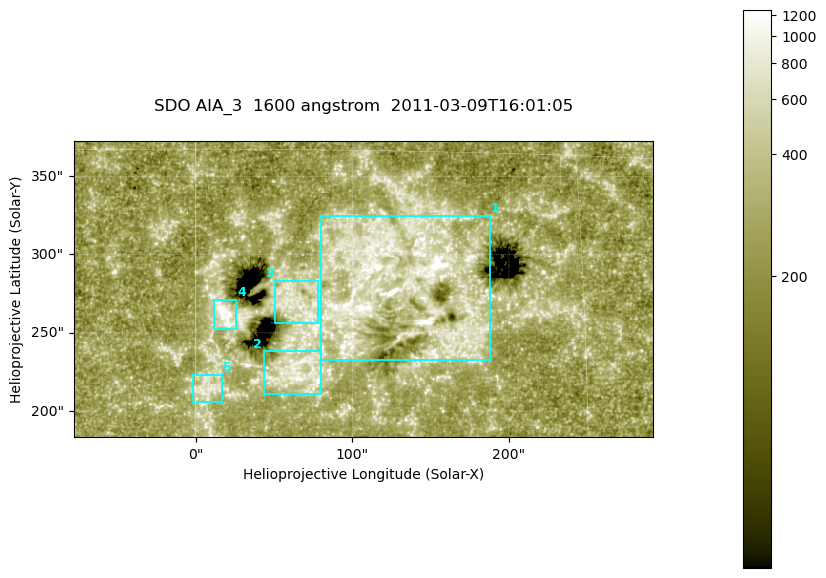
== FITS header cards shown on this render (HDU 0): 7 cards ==
TELESCOP= 'SDO     '           /
INSTRUME= 'AIA_3   '           /
WAVELNTH=                 1600 /
WAVEUNIT= 'angstrom'           /
DATE-OBS= '2011-03-09T16:01:05.127' /
CTYPE1  = 'HPLN-TAN'           /
CTYPE2  = 'HPLT-TAN'           /

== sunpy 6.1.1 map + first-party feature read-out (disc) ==
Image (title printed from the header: SDO AIA_3  1600 angstrom  2011-03-09T16:01:05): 607 x 311 px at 0.609 arcsec/px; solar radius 967 arcsec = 1586 px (partial field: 2.4% of the solar disc is inside the frame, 100% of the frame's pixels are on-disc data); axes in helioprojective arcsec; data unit not stated in the header (colour bar unlabelled)
Pointing: header CRPIX1/2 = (2052.59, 2044.23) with CRVAL1/2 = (0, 0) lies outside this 607 x 311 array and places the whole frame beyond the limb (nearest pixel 1.42 R_sun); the SolarSoft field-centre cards XCEN/YCEN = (106.9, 278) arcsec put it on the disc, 1848 arcsec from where CRPIX/CRVAL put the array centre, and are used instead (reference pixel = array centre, CRVAL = XCEN/YCEN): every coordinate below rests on XCEN/YCEN
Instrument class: DISC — disc imager (sunpy class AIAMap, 1600 A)
Bright regions (active regions / flare kernels): reference = the on-disc median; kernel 5 px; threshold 5 sigma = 414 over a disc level ~256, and >= 1.15x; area >= 188 px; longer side >= 4 px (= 2.4 arcsec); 5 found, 5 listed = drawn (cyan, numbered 1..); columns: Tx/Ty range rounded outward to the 2 arcsec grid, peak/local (2 s.f.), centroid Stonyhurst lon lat
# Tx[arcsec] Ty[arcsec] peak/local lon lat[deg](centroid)
1 80..188 232..326 6 +8 +10
2 42..80 210..238 4.6 +4 +6
3 50..78 256..284 3.7 +4 +9
4 10..26 252..272 6.3 +1 +8
5 -2..18 206..224 3.4 +0 +6